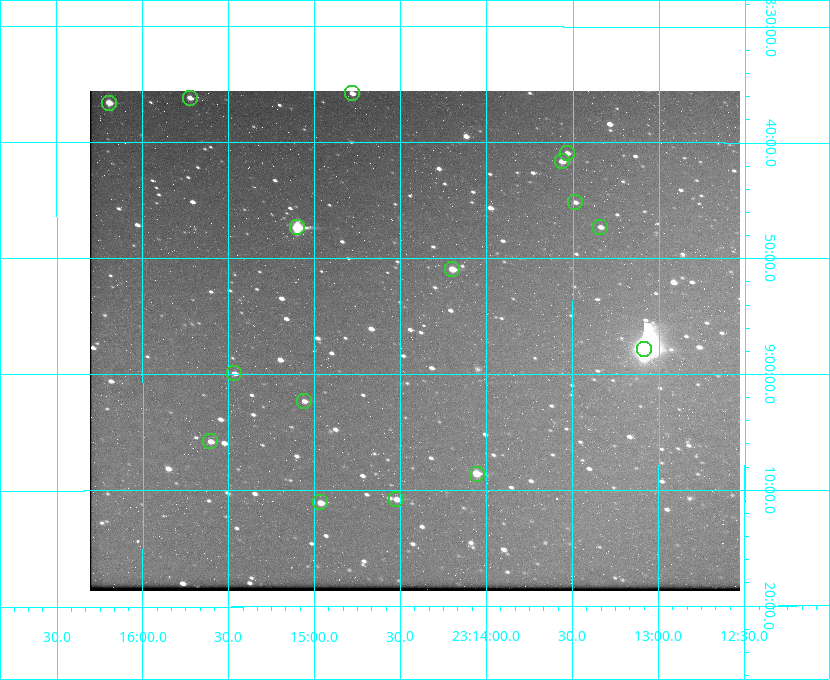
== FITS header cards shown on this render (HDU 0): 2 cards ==
NAXIS1  =                  650 / Width of table row in bytes
NAXIS2  =                  500 / Number of rows in table

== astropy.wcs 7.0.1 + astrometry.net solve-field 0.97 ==
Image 650 x 500 px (HDU 0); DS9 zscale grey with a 90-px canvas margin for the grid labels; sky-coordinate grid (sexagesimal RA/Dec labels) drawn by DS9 from the SOLVED WCS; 16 Tycho-2 reference stars matched to detected sources circled (green)
Header WCS: none
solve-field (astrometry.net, Tycho-2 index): SOLVED blind (the file carries no WCS)
Solved WCS: RA---TAN-SIP/DEC--TAN-SIP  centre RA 23:14:25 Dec +08:57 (348.60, +8.95 deg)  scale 5.17 arcsec/px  FOV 56.0' x 43.1'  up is +180 deg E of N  parity flipped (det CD > 0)
(file carries no celestial WCS; the grid is the blind solution)
Tycho-2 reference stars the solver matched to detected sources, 16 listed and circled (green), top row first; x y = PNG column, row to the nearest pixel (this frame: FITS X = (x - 90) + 1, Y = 500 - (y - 91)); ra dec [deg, ICRS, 3 dp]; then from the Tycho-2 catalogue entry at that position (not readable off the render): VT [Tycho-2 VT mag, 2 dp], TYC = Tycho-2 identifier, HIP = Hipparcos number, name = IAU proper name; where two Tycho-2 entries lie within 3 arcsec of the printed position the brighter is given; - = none
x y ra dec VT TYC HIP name
352 93 348.695 +8.597 11.30 1161-1571-1 - -
190 98 348.931 +8.603 11.18 1161-1110-1 - -
109 103 349.048 +8.610 11.72 1161-1223-1 - -
567 153 348.383 +8.682 11.92 1161-890-1 - -
562 161 348.391 +8.694 11.47 1161-728-1 - -
575 202 348.371 +8.753 12.36 1161-1249-1 - -
297 227 348.775 +8.789 8.97 1161-884-1 114784 -
600 227 348.335 +8.788 11.88 1161-938-1 - -
452 269 348.550 +8.849 10.80 1161-574-1 - -
644 349 348.271 +8.963 6.92 1161-1161-1 114608 -
234 373 348.866 +8.999 11.82 1161-694-1 - -
304 401 348.765 +9.039 11.87 1161-1547-1 - -
210 441 348.901 +9.097 11.97 1161-534-1 - -
477 474 348.514 +9.143 10.38 1161-1071-1 - -
396 499 348.631 +9.180 11.26 1161-1559-1 - -
320 502 348.741 +9.184 11.62 1161-452-1 - -